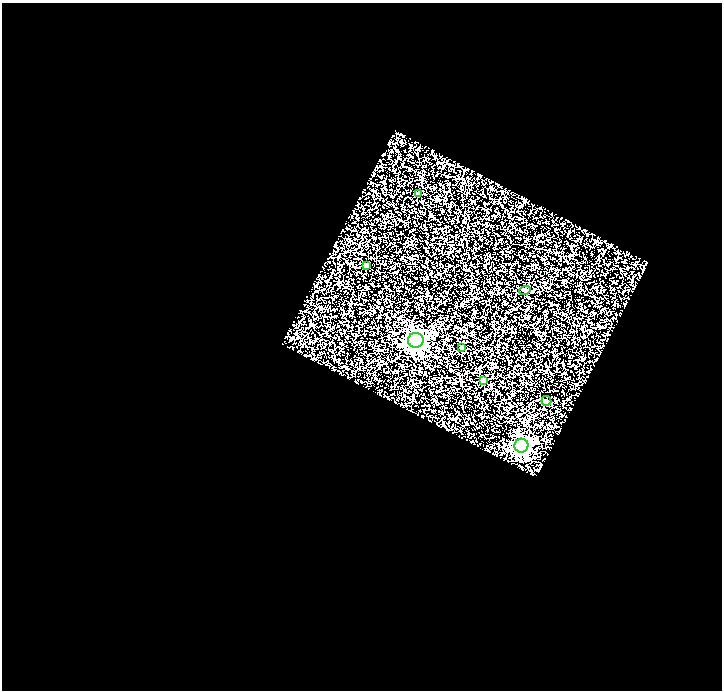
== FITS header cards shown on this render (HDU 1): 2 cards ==
NAXIS1  =                  720
NAXIS2  =                  688

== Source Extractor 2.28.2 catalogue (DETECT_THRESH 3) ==
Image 720 x 688 px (HDU 1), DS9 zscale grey, 1 PNG px = 1 image px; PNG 724 x 692 px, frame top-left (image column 1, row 688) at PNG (2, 3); each listed source drawn as its Kron ellipse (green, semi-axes under 4 px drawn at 4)
Background 0.156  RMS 0.19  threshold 0.56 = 3 sigma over >= 5 px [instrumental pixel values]
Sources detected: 8; all 8 listed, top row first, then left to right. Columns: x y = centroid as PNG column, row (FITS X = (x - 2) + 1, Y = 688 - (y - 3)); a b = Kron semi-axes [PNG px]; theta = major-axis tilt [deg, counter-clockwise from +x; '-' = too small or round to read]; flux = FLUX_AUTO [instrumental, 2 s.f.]
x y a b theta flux
419 194 4 4 - 68
366 265 3 3 - 34
525 290 6 3 18 14
416 340 8 7 - 5200
462 348 4 4 - 48
483 380 4 4 - 94
546 401 5 5 - 34
521 446 7 7 - 3100